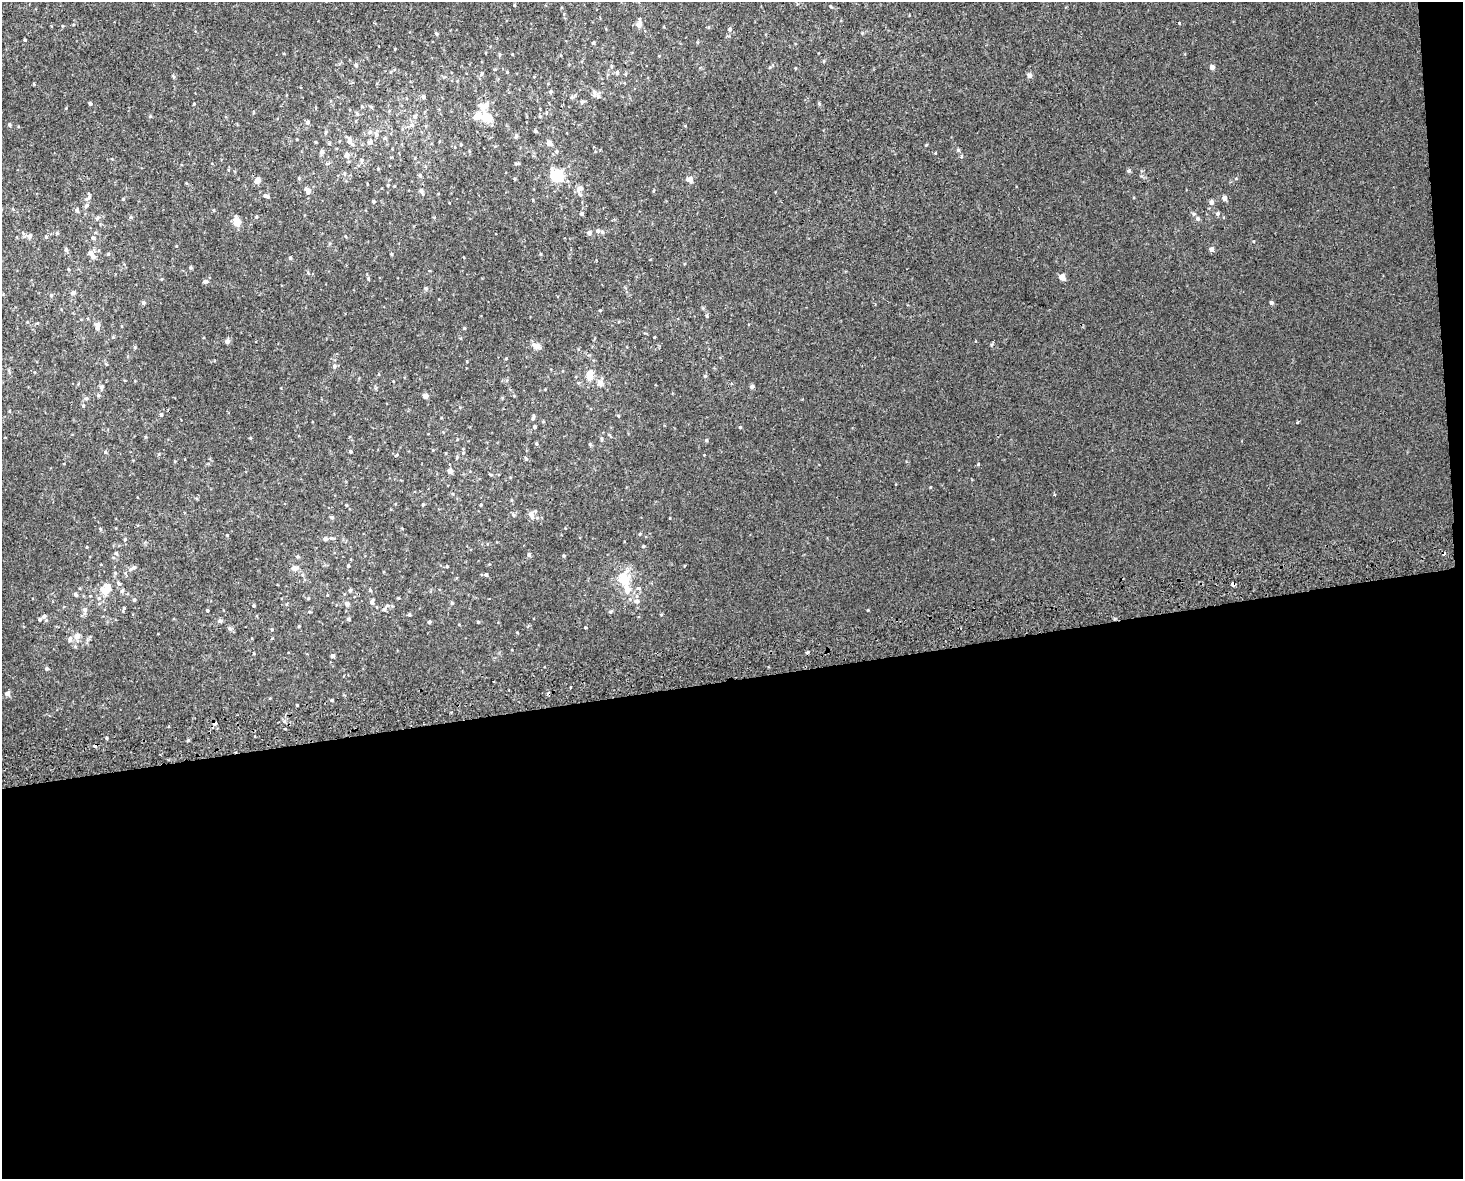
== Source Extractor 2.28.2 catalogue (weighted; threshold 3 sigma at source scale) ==
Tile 12 of 3 x 4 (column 3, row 4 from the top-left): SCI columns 2945-4405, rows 42-1218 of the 4470 x 4790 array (HDU 1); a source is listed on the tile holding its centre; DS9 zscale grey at full resolution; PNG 1465 x 1181 px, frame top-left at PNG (2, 2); no overlay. Shown black and unused: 43% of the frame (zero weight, under 2 of 3 exposures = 2% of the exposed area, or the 3 px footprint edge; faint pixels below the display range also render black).
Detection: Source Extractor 2.28.2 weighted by HDU 2 'WHT'; one run over the whole footprint, this tile lists its part. Background 0.00318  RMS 0.0056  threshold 0.0251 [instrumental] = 3 sigma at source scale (4.5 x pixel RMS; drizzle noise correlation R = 1.50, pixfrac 1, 0.0396/0.0396 arcsec/px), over >= 5 px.
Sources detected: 196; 2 cosmic-ray / hot-pixel residue — not listed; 9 inside a brighter listed object's ellipse — not listed separately; the other 185 listed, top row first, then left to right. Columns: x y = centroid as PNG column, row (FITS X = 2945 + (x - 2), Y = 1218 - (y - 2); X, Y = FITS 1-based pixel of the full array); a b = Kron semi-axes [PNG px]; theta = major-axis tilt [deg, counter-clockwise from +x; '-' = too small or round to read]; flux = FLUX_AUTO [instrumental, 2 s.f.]
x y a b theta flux
514 5 4 3 - 0.41
639 24 8 7 - 2.6
730 29 6 5 - 0.95
436 33 4 4 - 0.57
25 40 3 3 - 0.53
593 43 4 4 - 0.61
499 54 5 3 - 0.59
356 65 5 5 - 0.91
1212 67 4 4 - 2.5
507 72 3 3 - 0.45
617 73 5 5 - 1.2
481 74 6 4 56 0.81
1029 75 7 6 - 1.3
173 76 5 4 - 0.62
550 92 4 4 - 0.81
594 93 12 6 -86 1.8
423 97 5 5 - 1.1
582 102 5 5 - 0.9
90 103 4 3 - 0.83
819 103 5 3 - 0.51
483 106 15 12 39 5.1
66 108 5 3 - 0.43
357 114 6 4 -67 0.8
414 116 6 6 - 1.4
486 117 10 8 -27 9.3
308 122 5 5 - 1.3
9 125 4 4 - 0.75
412 125 7 6 - 1.6
535 131 4 4 - 0.64
370 132 6 6 - 1.2
325 133 5 3 - 0.62
376 135 6 6 - 1.3
516 136 6 5 - 0.8
349 140 10 7 87 2.1
316 142 3 3 - 0.5
370 142 8 7 - 1.5
549 143 8 5 -37 2
926 145 5 3 - 0.42
958 150 5 4 - 0.76
556 151 6 5 - 0.96
322 152 6 5 - 1.4
935 153 4 3 - 0.41
347 155 8 6 89 1.9
362 160 5 5 - 0.78
1128 170 5 5 - 0.93
420 175 5 4 - 0.83
557 175 6 6 - 62
299 178 4 4 - 0.53
690 179 7 6 - 2.5
257 180 7 6 - 2.7
388 185 4 3 - 0.48
580 188 9 8 - 3.2
421 190 5 5 - 1.4
307 191 11 6 -57 1.8
266 196 9 5 -24 1.2
88 197 10 6 46 1.6
1224 198 5 5 - 2.2
123 199 4 4 - 0.57
533 200 4 3 - 0.35
373 201 3 3 - 0.77
1211 202 5 5 - 2.1
86 206 7 5 57 1.2
77 210 5 5 - 1
582 213 5 5 - 0.89
1217 213 6 5 - 0.96
131 217 5 4 - 0.8
256 217 4 3 - 0.55
97 218 8 5 58 1
1198 219 6 6 - 1.2
236 221 11 7 -82 4.8
598 231 5 5 - 1.3
57 233 4 4 - 0.59
589 233 7 6 - 1.3
30 236 7 5 71 1.4
46 237 5 5 - 0.68
93 238 6 4 -15 0.83
1211 249 5 5 - 2
66 250 6 4 -76 1
92 254 14 6 -56 2.8
108 254 5 4 - 0.6
290 258 4 4 - 0.85
68 269 5 3 - 0.43
1062 277 5 4 - 5.9
368 278 5 4 - 0.65
162 279 5 3 - 0.42
205 281 6 5 - 1.2
426 289 6 5 - 0.79
73 293 6 5 - 1.2
51 295 5 4 - 0.79
143 303 5 4 - 1.1
1271 303 4 4 - 1.2
600 310 5 3 - 0.45
707 316 6 4 -74 0.74
97 325 9 5 -89 3.2
654 337 3 2 - 0.41
227 341 5 4 - 2.3
536 346 12 7 -17 2.9
135 347 5 3 - 0.56
506 358 4 3 - 0.44
106 364 6 3 -44 0.59
334 366 6 6 - 1.1
589 376 10 8 -75 4.4
705 376 4 4 - 0.58
600 383 8 7 - 2.7
752 386 5 4 - 1.4
101 387 5 5 - 1.4
545 389 3 3 - 0.34
98 395 5 4 - 0.66
425 396 4 4 - 3.5
86 398 5 5 - 0.92
161 414 5 4 - 0.69
618 416 4 4 - 0.55
533 417 8 3 73 0.87
543 421 5 3 - 0.5
1297 422 3 3 - 5.8
534 427 4 4 - 0.83
740 427 4 4 - 0.51
250 438 5 3 - 0.43
601 439 5 3 - 0.61
706 440 4 4 - 0.75
350 451 4 3 - 0.74
105 452 5 4 - 0.66
463 453 5 4 - 0.51
978 464 4 3 - 0.46
450 471 5 5 - 2.6
491 474 6 3 -9 0.62
1054 495 3 3 - 0.66
423 504 4 3 - 0.6
347 505 4 3 - 0.41
481 505 4 3 - 0.5
531 514 10 6 -65 3.1
513 515 5 3 - 0.63
332 517 4 4 - 1
125 539 4 4 - 0.63
325 539 8 7 - 1.3
643 546 4 4 - 0.58
116 553 5 4 - 0.75
529 555 6 4 -77 0.93
297 556 4 4 - 0.66
564 556 4 4 - 0.62
348 566 4 3 - 0.65
447 566 4 3 - 0.5
133 568 12 5 28 1.9
295 568 9 6 9 2.4
486 575 5 4 - 1.1
624 580 13 9 30 9.2
1233 584 4 3 - 11
106 588 17 12 63 9.5
639 588 6 5 - 1.3
627 589 20 9 -78 7.9
350 590 5 4 - 1
370 590 4 4 - 0.6
122 591 6 5 - 1
76 594 5 4 - 1.2
308 598 4 4 - 0.55
398 598 4 3 - 0.42
134 600 5 4 - 0.84
372 602 6 4 80 1.7
347 603 5 5 - 2
452 603 5 4 - 0.62
254 606 4 3 - 0.48
387 606 9 4 31 1.2
124 608 5 4 - 0.61
85 609 7 6 - 1.4
207 611 4 3 - 0.63
610 611 5 4 - 0.87
309 612 5 3 - 0.5
409 615 4 3 - 0.67
44 616 6 5 - 1.2
349 619 4 4 - 0.98
220 621 6 6 - 1
429 622 4 4 - 0.87
478 622 4 4 - 0.55
299 626 4 3 - 0.45
230 628 6 5 - 1.1
272 629 5 3 - 0.52
77 636 10 8 69 3
807 652 3 3 - 5.5
332 656 4 3 - 1.6
47 668 5 5 - 0.97
570 687 3 2 - 0.56
7 694 5 5 - 2.4
332 700 4 3 - 0.54
297 705 2 2 - 0.41
215 723 4 3 - 5.9
Overlapping masked pixels (flux is a lower limit): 2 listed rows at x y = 1233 584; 215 723
Unlisted compact peaks at least as high as the median listed source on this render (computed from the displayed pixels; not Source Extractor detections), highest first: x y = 1179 23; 868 610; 930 487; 640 534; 464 328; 585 627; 106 738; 991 345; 392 254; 1253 241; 227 535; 150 116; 862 33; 526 459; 590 444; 467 361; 159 454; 1236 178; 34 84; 190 267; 395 49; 194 104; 541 254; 661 615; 517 632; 685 126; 176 246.